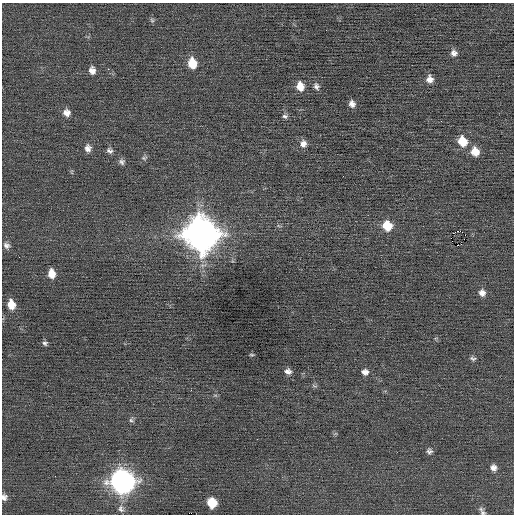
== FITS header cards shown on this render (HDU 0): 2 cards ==
NAXIS1  =                  512 / Axis length
NAXIS2  =                  512 / Axis length

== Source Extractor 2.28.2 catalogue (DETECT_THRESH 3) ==
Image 512 x 512 px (HDU 0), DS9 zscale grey, 1 PNG px = 1 image px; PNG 516 x 516 px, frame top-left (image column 1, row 512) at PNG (2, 3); no overlay
Background -0.00302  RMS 0.69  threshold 2.07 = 3 sigma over >= 5 px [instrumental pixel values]
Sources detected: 44; all 44 listed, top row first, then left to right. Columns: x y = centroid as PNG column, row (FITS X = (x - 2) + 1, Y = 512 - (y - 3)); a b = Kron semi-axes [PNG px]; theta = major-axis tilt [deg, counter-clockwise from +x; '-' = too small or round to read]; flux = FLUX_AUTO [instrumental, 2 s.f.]
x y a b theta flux
152 20 7 5 -67 84
454 53 8 7 - 210
192 63 10 8 -77 1000
108 69 2 2 - 160
92 70 9 7 -79 280
429 79 8 7 - 300
300 86 9 7 -74 600
316 86 9 7 -66 160
352 104 7 6 - 230
67 113 9 8 - 290
285 116 7 5 -4 110
462 141 9 8 - 1000
303 144 9 8 - 280
88 148 9 7 89 250
110 151 8 6 -35 150
475 151 9 8 - 610
144 158 9 6 14 97
121 162 8 7 - 140
387 226 10 9 - 950
460 231 3 2 - 9500
201 234 14 13 - 88000
465 235 2 2 - 440
7 245 9 7 -34 180
458 245 3 2 - 1900
19 257 2 2 - 23
51 274 9 7 -84 560
482 293 8 8 - 250
11 304 9 7 -79 650
45 343 6 6 - 110
252 355 6 3 -6 55
473 359 8 5 -15 110
288 371 7 6 - 200
365 372 8 7 - 230
314 386 9 3 -13 71
191 390 2 2 - 28
215 395 6 4 -18 61
131 420 7 5 -26 100
429 451 8 7 - 140
493 468 9 8 - 240
122 481 11 11 - 30000
4 497 8 6 90 190
212 503 8 7 - 1200
121 509 10 8 -64 210
483 513 9 6 -22 140
At the frame edge (FLAGS 8, measured only in part): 1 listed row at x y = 4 497